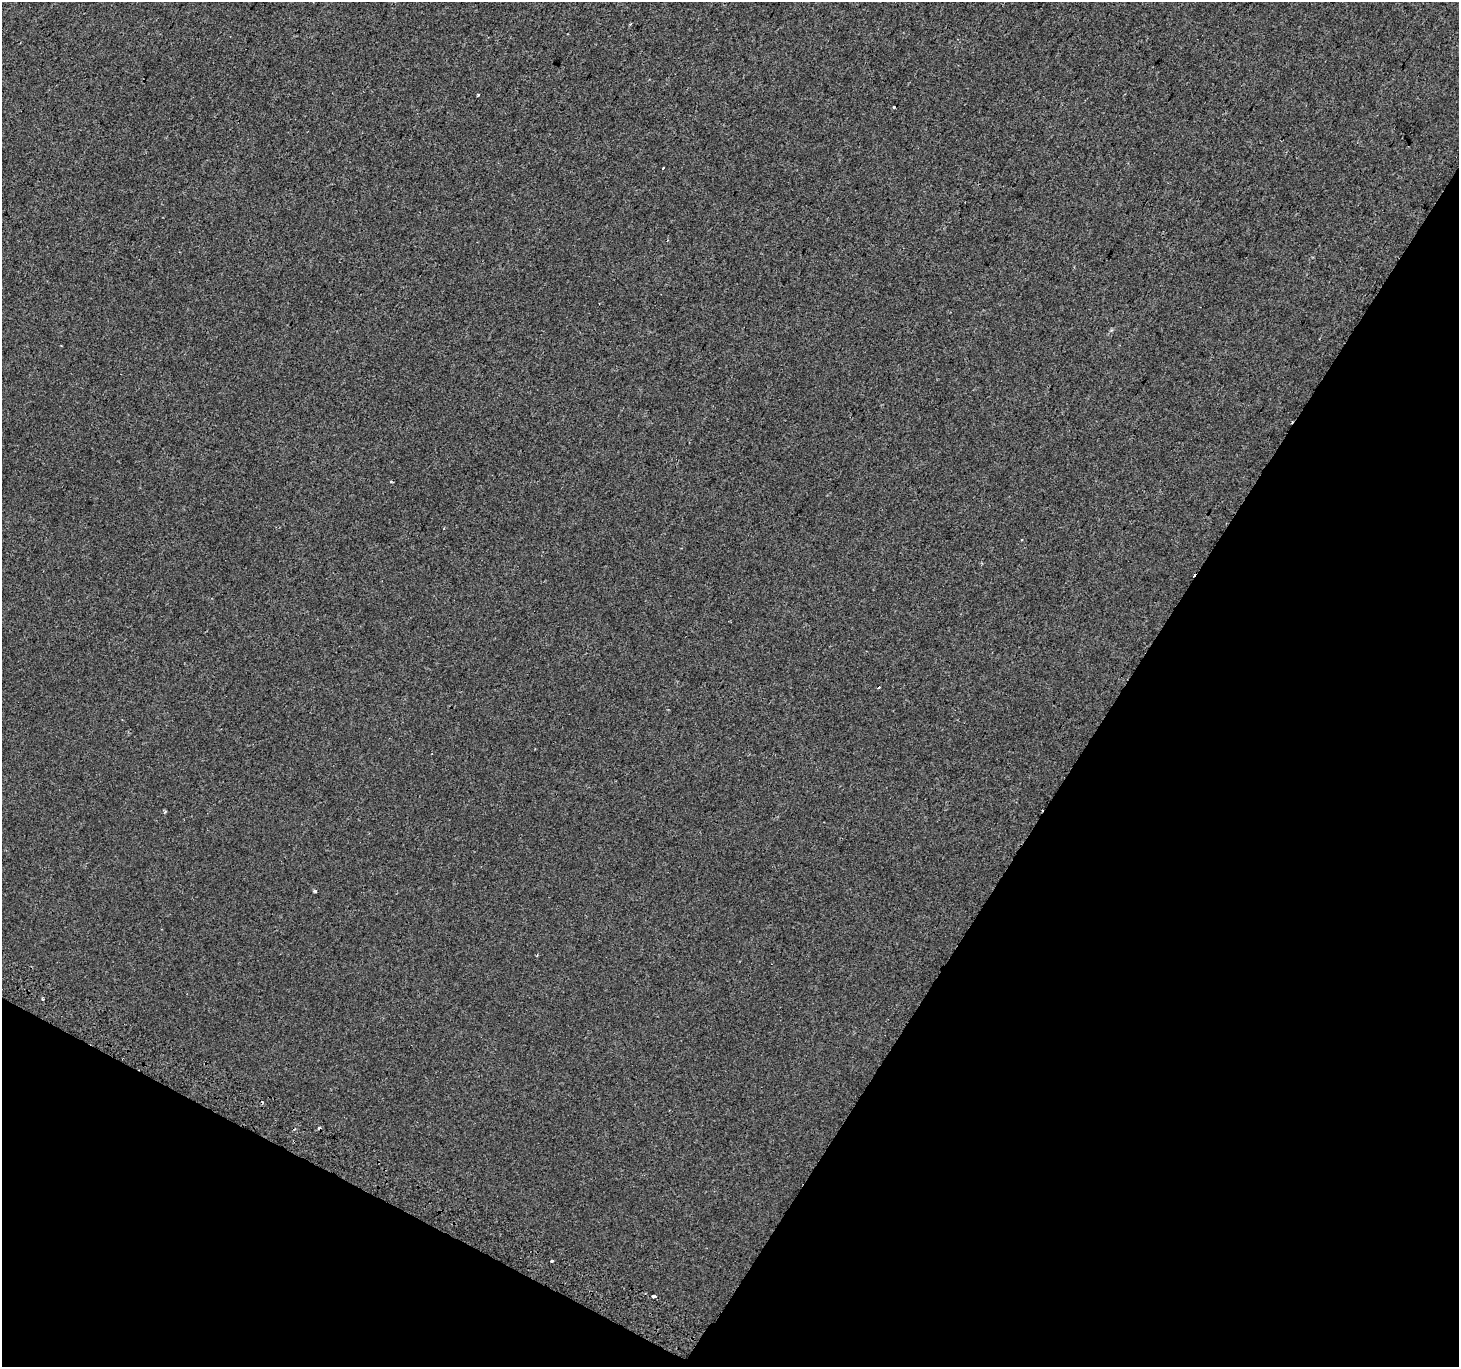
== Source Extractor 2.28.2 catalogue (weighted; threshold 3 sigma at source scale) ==
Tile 15 of 4 x 4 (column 3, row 4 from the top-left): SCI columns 2947-4403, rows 300-1664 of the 5884 x 5991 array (HDU 1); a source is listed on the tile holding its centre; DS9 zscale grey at full resolution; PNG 1461 x 1369 px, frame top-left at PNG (2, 2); no overlay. Shown black and unused: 30% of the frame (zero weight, under 2 of 3 exposures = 2% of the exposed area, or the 3 px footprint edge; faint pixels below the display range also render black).
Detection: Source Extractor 2.28.2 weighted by HDU 2 'WHT'; one run over the whole footprint, this tile lists its part. Background -5.38e-04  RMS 0.0034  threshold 0.0155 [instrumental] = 3 sigma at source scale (4.5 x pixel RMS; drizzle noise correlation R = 1.50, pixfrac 1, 0.0396/0.0396 arcsec/px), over >= 5 px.
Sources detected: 12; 3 cosmic-ray / hot-pixel residue — not listed; the other 9 listed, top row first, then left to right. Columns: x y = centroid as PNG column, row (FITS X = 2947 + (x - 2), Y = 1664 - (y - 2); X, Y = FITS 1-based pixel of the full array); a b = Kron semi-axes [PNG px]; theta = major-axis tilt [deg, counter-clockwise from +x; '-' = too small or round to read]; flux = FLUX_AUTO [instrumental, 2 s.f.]
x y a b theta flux
478 95 3 3 - 0.65
894 107 3 2 - 0.33
663 168 3 2 - 0.36
879 687 3 2 - 0.36
165 812 5 4 - 0.4
315 891 4 3 - 0.64
43 999 4 3 - 0.38
551 1261 3 3 - 1.5
654 1296 4 3 - 3